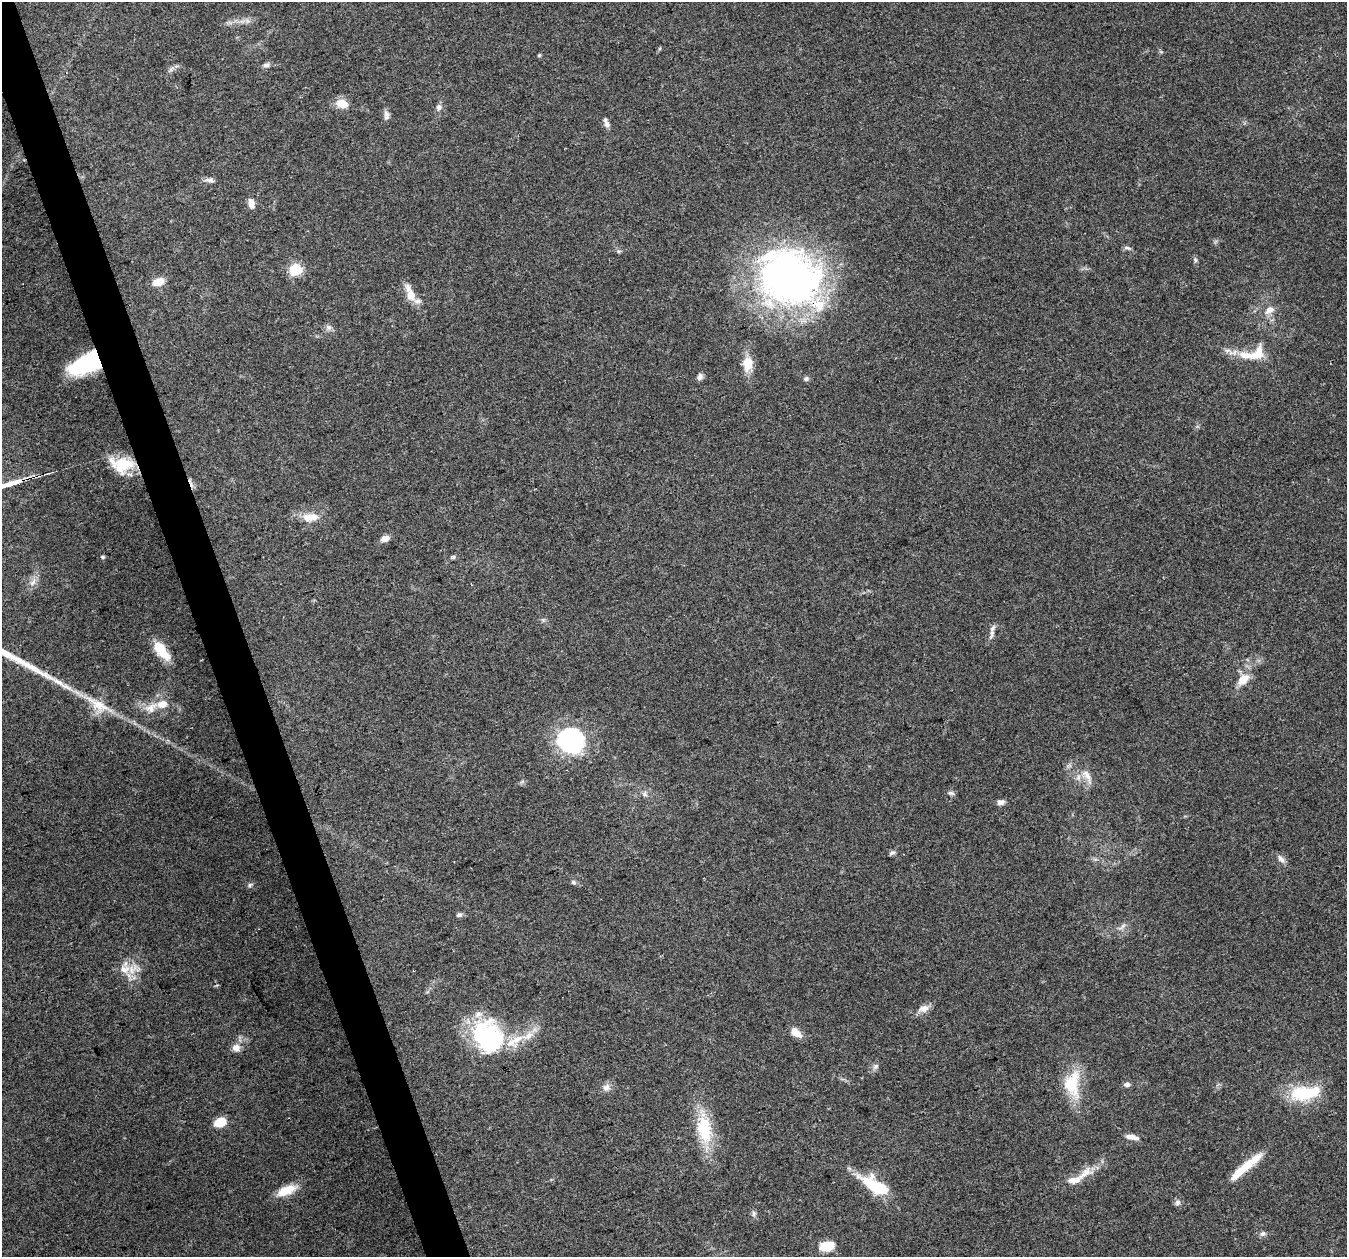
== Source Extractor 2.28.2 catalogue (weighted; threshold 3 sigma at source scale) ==
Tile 11 of 4 x 4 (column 3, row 3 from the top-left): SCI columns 2692-4036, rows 1376-2630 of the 5380 x 5206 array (HDU 1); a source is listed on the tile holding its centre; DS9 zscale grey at full resolution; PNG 1349 x 1259 px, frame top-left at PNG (2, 2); no overlay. Shown black and unused: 3% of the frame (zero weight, under 3 of 4 exposures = <1% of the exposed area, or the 3 px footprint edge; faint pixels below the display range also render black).
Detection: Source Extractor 2.28.2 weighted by HDU 2 'WHT'; one run over the whole footprint, this tile lists its part. Background 0.0848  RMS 0.005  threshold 0.0225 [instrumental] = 3 sigma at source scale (4.5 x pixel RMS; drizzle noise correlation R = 1.50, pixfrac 1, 0.0396/0.0396 arcsec/px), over >= 5 px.
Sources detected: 75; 4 inside a brighter object's white glare — not listed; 6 inside a brighter listed object's ellipse — not listed separately; the other 65 listed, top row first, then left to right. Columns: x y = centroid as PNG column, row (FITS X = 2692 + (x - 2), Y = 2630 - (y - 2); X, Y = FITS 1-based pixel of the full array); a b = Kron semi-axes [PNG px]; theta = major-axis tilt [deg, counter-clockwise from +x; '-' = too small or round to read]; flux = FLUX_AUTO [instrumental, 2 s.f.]
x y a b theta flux
247 21 7 4 72 1.2
539 55 5 4 - 0.58
266 65 9 5 1 1.5
171 69 8 5 30 1.4
342 104 13 9 -15 7
439 107 8 7 - 1.8
386 115 13 7 -89 2.2
606 123 14 6 -70 2.2
210 180 12 6 -13 2
251 203 11 7 -77 3.4
1127 248 11 4 -13 1.1
1195 260 8 5 -72 0.96
296 270 6 6 - 47
789 277 71 58 -31 230
158 282 12 8 18 6.4
410 293 26 10 -68 6.8
1269 310 14 9 33 4
328 327 9 7 -39 1.8
1246 355 30 12 -7 10
87 363 27 13 27 72
748 364 18 12 86 8.4
700 377 8 7 - 1.8
806 379 7 6 - 1.1
122 464 27 17 -6 16
310 517 23 11 3 7.4
385 539 10 7 19 3.3
103 557 6 4 -15 0.78
992 633 15 6 76 2.5
163 653 20 11 -45 9.7
1243 679 19 11 43 7.2
97 704 45 13 -33 15
151 708 19 12 29 6.9
571 742 38 33 -86 44
1087 776 22 8 -58 4.8
951 793 10 5 -15 1.2
645 794 7 7 - 1.5
1001 802 10 6 12 1.8
892 853 8 5 27 1.2
1281 859 12 7 -47 2.2
573 882 7 6 - 1.1
250 885 6 5 - 0.97
459 915 8 6 3 1.4
1123 926 8 4 53 1.4
125 969 15 12 -1 7
924 1008 15 9 14 3.6
796 1032 13 8 -42 5
529 1035 16 8 44 4.9
488 1038 43 38 -68 56
236 1048 11 10 - 3.3
875 1066 9 6 48 1.6
1072 1084 37 21 -89 19
1127 1084 8 6 10 1.6
606 1087 11 9 45 2.9
1304 1094 30 17 1 25
220 1122 10 7 21 13
704 1129 39 19 -80 24
1132 1137 16 6 -12 3.2
1245 1167 46 8 40 15
1074 1180 36 11 19 8.7
876 1186 29 11 -31 28
287 1190 26 10 22 8.9
1177 1202 8 7 - 1.6
754 1214 8 6 88 1.3
1263 1233 8 7 - 1.5
827 1246 12 8 7 15
Overlapping masked pixels (flux is a lower limit): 2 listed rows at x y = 789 277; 87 363